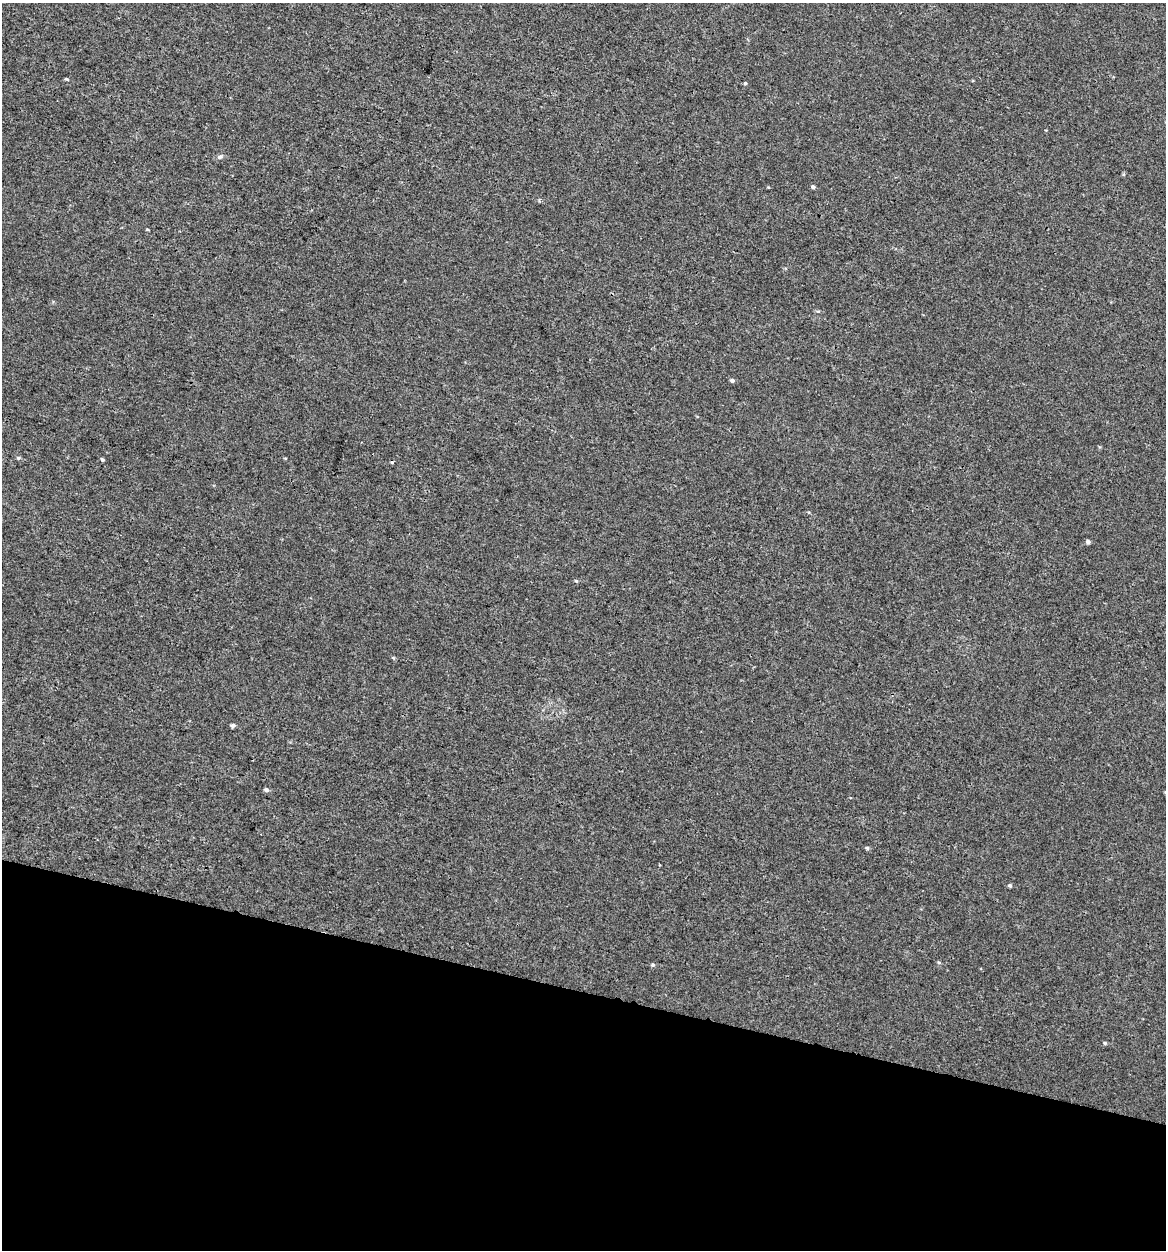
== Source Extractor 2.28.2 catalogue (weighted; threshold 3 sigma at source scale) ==
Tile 15 of 4 x 4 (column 3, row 4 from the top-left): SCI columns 2599-3762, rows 23-1270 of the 5257 x 5027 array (HDU 1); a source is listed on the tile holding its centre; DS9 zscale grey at full resolution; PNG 1168 x 1252 px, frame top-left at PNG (2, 3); no overlay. Shown black and unused: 21% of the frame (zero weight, under 3 of 4 exposures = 4% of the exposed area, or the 3 px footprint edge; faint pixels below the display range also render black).
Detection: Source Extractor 2.28.2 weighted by HDU 2 'WHT'; one run over the whole footprint, this tile lists its part. Background -2.61e-04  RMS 0.0026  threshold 0.0118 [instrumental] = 3 sigma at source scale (4.5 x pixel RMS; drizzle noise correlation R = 1.50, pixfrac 1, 0.0396/0.0396 arcsec/px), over >= 5 px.
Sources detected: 16; all 16 listed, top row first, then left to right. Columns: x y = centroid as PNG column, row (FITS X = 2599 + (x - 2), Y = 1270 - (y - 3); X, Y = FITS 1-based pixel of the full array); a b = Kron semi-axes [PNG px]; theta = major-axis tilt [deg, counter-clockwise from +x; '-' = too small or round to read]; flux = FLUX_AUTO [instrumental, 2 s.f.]
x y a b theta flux
67 79 5 3 - 0.28
745 83 4 4 - 0.3
220 157 9 5 17 0.65
813 187 5 4 - 0.5
732 380 5 4 - 0.57
18 458 5 5 - 0.38
102 460 5 4 - 0.37
1088 542 5 5 - 0.72
576 581 5 4 - 0.29
233 725 5 4 - 0.69
266 790 5 4 - 0.66
867 848 5 5 - 0.42
1010 886 4 4 - 0.47
939 962 5 3 - 0.3
653 965 6 4 22 0.4
1105 1043 5 4 - 0.4